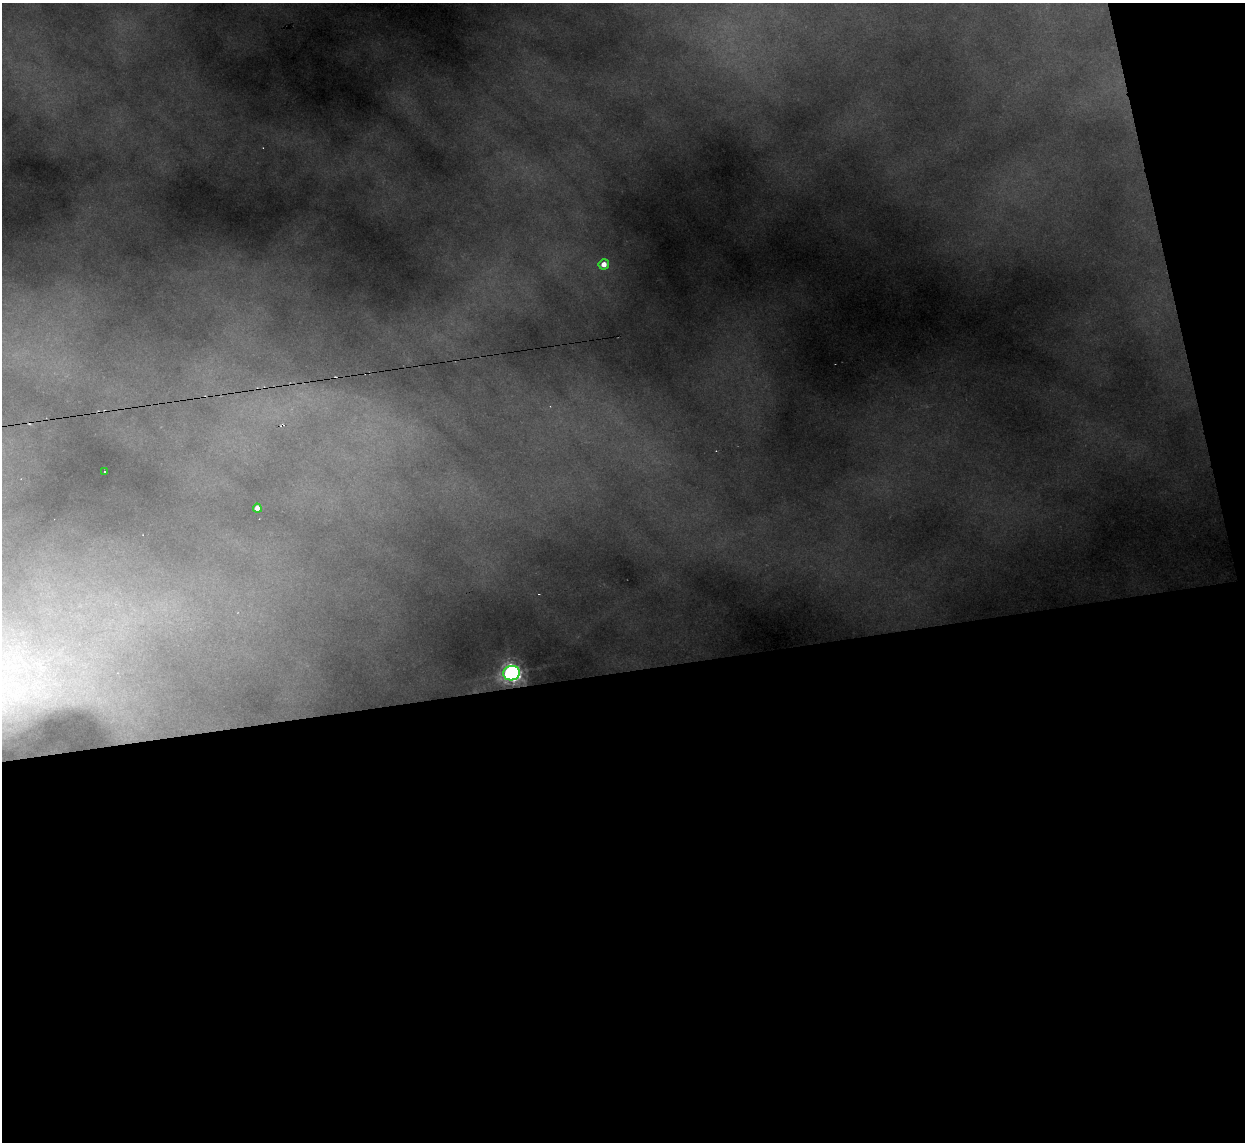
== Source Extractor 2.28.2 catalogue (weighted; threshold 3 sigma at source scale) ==
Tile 16 of 4 x 4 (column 4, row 4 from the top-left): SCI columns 3729-4971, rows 251-1390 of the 4971 x 4945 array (HDU 1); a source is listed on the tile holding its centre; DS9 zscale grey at full resolution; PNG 1247 x 1144 px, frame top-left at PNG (2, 3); each listed source drawn as its Kron ellipse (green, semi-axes under 4 px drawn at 4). Shown black and unused: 44% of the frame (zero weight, under 2 of 3 exposures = <1% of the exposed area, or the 3 px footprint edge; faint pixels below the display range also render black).
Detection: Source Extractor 2.28.2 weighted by HDU 2 'WHT'; one run over the whole footprint, this tile lists its part. Background 2.33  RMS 0.037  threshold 0.166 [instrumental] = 3 sigma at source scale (4.5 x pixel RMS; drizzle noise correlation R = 1.50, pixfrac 1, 0.05/0.05 arcsec/px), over >= 5 px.
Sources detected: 4; all 4 listed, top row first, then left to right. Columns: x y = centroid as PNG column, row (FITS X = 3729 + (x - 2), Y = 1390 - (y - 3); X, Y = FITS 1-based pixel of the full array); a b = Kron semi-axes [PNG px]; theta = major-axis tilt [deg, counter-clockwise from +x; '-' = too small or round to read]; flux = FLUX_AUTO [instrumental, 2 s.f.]
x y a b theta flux
604 264 5 5 - 39
104 471 3 3 - 6
257 508 4 4 - 39
512 673 8 7 - 2100